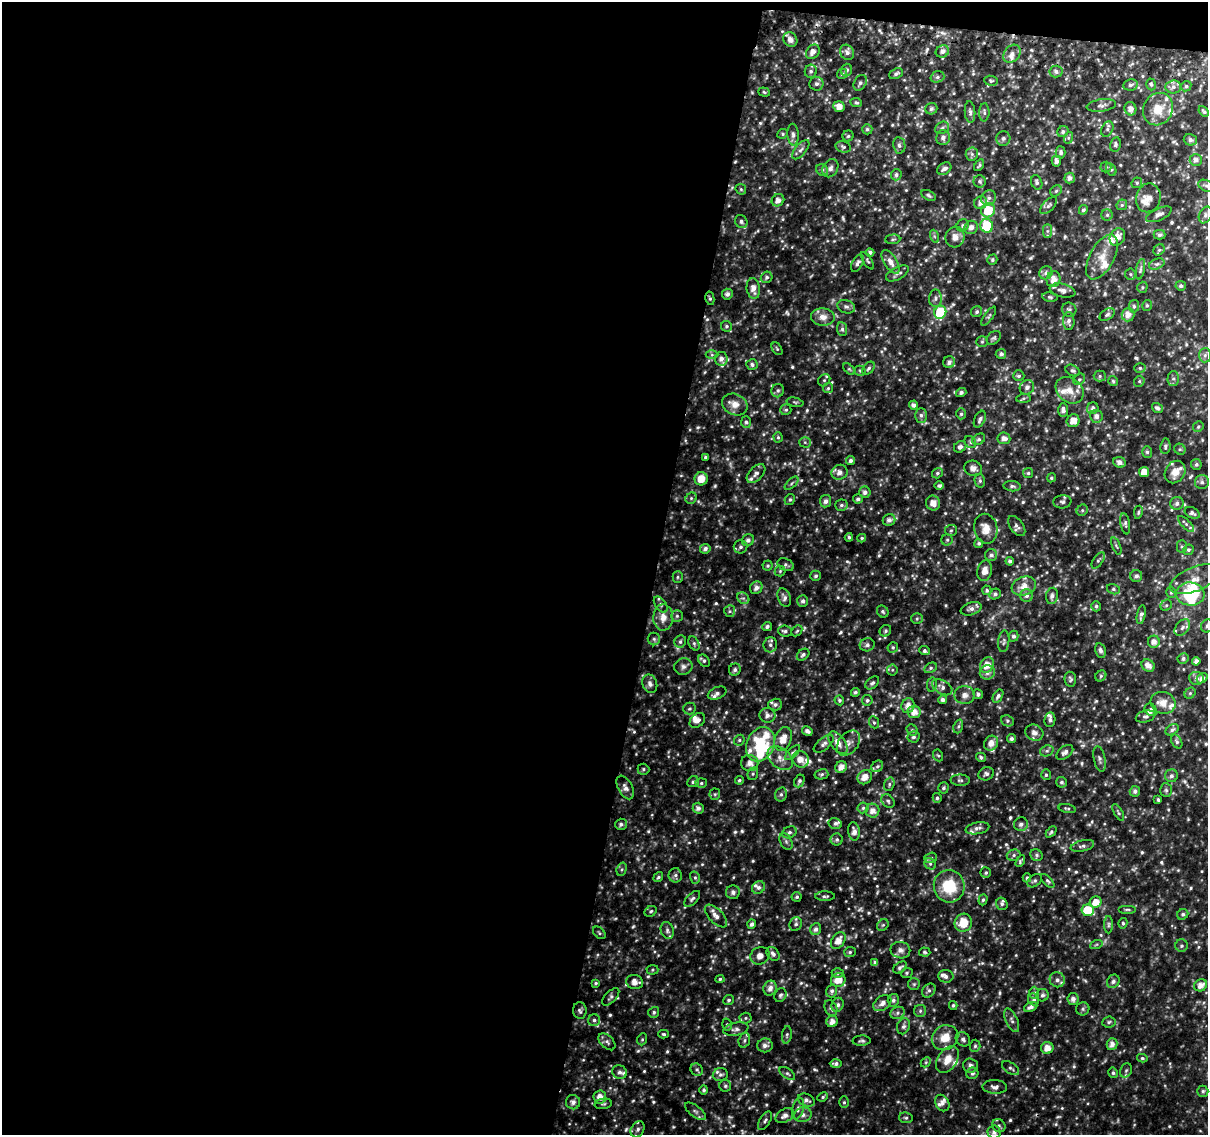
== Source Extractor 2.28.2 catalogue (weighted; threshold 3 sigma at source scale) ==
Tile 1 of 4 x 4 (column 1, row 1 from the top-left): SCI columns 5-1210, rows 3662-4794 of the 4843 x 5116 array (HDU 1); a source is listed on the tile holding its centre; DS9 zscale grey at full resolution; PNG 1210 x 1137 px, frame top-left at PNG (2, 2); each listed source drawn as its Kron ellipse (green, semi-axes under 4 px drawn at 4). Shown black and unused: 55% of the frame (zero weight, under 2 of 3 exposures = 2% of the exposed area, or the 3 px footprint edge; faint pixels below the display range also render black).
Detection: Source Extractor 2.28.2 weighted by HDU 2 'WHT'; one run over the whole footprint, this tile lists its part. Background 0.117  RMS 0.014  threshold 0.0622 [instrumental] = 3 sigma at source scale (4.5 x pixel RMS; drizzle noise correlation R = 1.50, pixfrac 1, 0.0396/0.0396 arcsec/px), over >= 5 px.
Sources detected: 803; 10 too faint to see at this stretch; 2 inside a brighter object's white glare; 1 cosmic-ray / hot-pixel residue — neither listed nor drawn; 47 inside a brighter listed object's ellipse — not listed separately; of the other 743, all 500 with FLUX_AUTO >= 2.11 (the completeness limit of this list) listed and drawn (243 fainter detections not listed), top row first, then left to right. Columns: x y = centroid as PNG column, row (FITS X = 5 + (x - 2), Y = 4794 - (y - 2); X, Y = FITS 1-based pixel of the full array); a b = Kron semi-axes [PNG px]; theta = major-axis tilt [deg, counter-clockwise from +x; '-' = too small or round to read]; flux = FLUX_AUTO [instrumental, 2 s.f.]
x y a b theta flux
790 40 7 6 - 8.7
942 51 7 6 - 5.7
813 52 8 6 52 8.4
847 52 8 6 -56 5.8
1012 54 10 7 50 6.8
847 70 6 5 - 3.6
811 71 6 6 - 3.3
1056 72 6 6 - 4.9
842 74 5 5 - 3.2
896 74 7 5 22 3.4
937 77 7 5 17 3.8
991 81 7 5 -8 2.4
860 83 8 6 59 3.7
816 84 7 7 - 4.9
1151 84 6 4 -72 2.5
1130 85 7 5 12 3.8
1186 86 5 4 - 2.2
1173 87 8 6 3 5.1
764 92 6 4 -19 2.3
856 103 6 4 -11 2.5
1101 105 15 6 7 5.4
839 106 6 5 - 11
931 109 6 5 - 3.8
1130 109 7 6 - 8.2
1158 109 17 14 61 26
1204 111 6 3 -50 2.4
970 112 11 5 -86 4.4
984 112 9 5 88 3.3
942 128 7 6 - 3.5
867 129 5 5 - 2.8
1107 129 8 5 63 3.1
1063 132 6 5 - 3.5
783 134 5 4 - 2.1
793 135 11 5 -85 5.1
848 136 5 5 - 2.5
943 138 7 7 - 5.3
1003 138 7 7 - 3.6
1068 138 6 4 72 2.2
1190 140 6 5 - 4.1
1115 144 7 5 79 2.7
899 145 8 6 -80 4.3
843 147 8 5 -15 3.1
801 150 11 5 51 4.8
1061 152 6 5 - 3.3
972 154 6 6 - 3.4
1196 160 6 6 - 6.1
1056 161 5 5 - 5.4
979 165 6 3 58 2.2
1106 167 5 5 - 2.3
830 168 9 7 59 5.6
944 169 7 5 33 5.7
822 170 6 5 - 3.1
1111 170 7 4 -62 2.7
896 175 5 5 - 3.2
1070 178 5 5 - 4.8
980 181 6 6 - 2.6
1037 182 7 5 -69 3.3
1137 183 6 5 - 2.2
1206 186 8 5 -28 3
741 189 6 5 - 2.1
1056 191 6 5 - 2.3
928 195 8 4 -26 2.5
989 198 8 7 - 4.9
1148 198 14 12 77 15
778 200 6 6 - 7.9
981 203 7 6 - 7.8
1049 205 11 5 45 4.1
1122 205 6 5 - 2.1
988 210 7 7 - 35
1083 210 5 4 - 2.9
1159 214 14 6 24 6.3
1107 215 5 5 - 2.5
1205 215 9 6 65 4.4
741 221 7 6 - 3.5
963 225 6 5 - 3.2
987 226 7 6 - 82
971 227 7 6 - 7.3
1047 231 7 4 90 3.3
1160 235 6 5 - 3.9
934 236 7 4 -71 2.4
955 237 10 9 - 10
1117 237 9 7 60 11
893 239 7 5 4 2.5
1159 250 6 5 - 2.2
870 252 4 4 - 3.5
1102 257 25 12 61 21
992 260 5 4 - 2.6
868 261 10 4 -58 2.4
890 262 13 6 -58 9.9
857 263 9 5 59 4.5
1157 264 8 5 24 3.2
1140 269 10 4 79 3.2
897 273 12 6 28 5.7
1046 273 7 6 - 4.3
1130 274 6 5 - 2.2
767 277 6 5 - 3.3
1053 279 8 7 - 10
1181 286 5 4 - 3.2
1142 287 6 5 - 2.2
753 288 10 6 -82 10
1062 290 13 6 -13 6.7
727 294 5 5 - 4.3
1050 297 8 4 -9 2.5
710 298 7 4 -79 2.4
935 298 8 6 89 4.5
1147 305 5 4 - 2.5
1134 306 6 5 - 2.7
846 307 9 6 -18 4.2
1069 310 7 7 - 4.1
940 312 7 6 - 74
977 312 6 5 - 2.9
1107 315 8 5 32 3.1
1128 315 7 6 - 10
989 316 11 4 55 2.7
823 317 12 8 -3 10
1069 321 9 5 -86 5.1
726 326 6 5 - 2.7
842 329 7 5 -82 3.2
994 338 8 6 43 2.9
982 342 6 5 - 2.1
777 349 7 4 -55 2.3
1001 354 5 5 - 3.8
712 355 6 4 0 2.2
1205 355 7 6 - 3.6
721 359 7 6 - 6
949 362 6 5 - 5.2
752 364 6 5 - 3.6
869 368 7 5 50 3.2
1140 368 6 5 - 2.3
849 369 7 4 -44 2.1
860 371 5 5 - 2.3
1073 371 7 5 -28 3.2
1019 376 5 5 - 3.1
1100 376 6 5 - 2.6
1173 378 7 5 89 3.5
1079 379 6 5 - 2.3
824 380 6 5 - 2.4
1113 381 5 5 - 2.2
1139 381 6 5 - 2.3
1027 387 7 7 - 5.6
828 388 5 5 - 2.2
1070 390 15 12 -39 17
778 391 7 6 - 3
961 392 5 4 - 3.5
1023 398 7 4 3 2.4
795 402 8 4 -12 2.2
735 404 13 10 -24 13
913 405 4 4 - 5
1093 408 6 5 - 4.1
1157 408 6 4 -37 4.3
786 410 5 5 - 2.6
1063 410 7 5 -89 4.9
961 414 5 4 - 2.6
921 415 7 5 -90 4.1
1096 416 6 6 - 5.7
980 419 9 5 65 4.4
1073 421 6 6 - 13
746 422 6 5 - 2.5
1198 427 5 5 - 2.3
778 437 5 4 - 2.2
1004 438 6 6 - 7.6
979 439 7 5 36 2.9
805 442 5 5 - 2.1
970 442 6 5 - 2.8
1165 446 8 5 83 3.2
960 447 6 5 - 4.2
1180 449 6 5 - 2.1
1147 452 6 5 - 2.7
705 457 4 3 - 3
851 461 4 4 - 3.8
1119 462 6 5 - 6.3
1196 464 5 5 - 3
973 468 9 7 -17 6.1
839 472 8 7 - 7.6
1144 472 5 5 - 15
1175 472 12 9 57 12
937 473 6 5 - 2.7
1028 473 5 5 - 2.2
756 474 11 6 46 6
1051 478 5 4 - 2.2
701 479 6 6 - 18
980 481 7 5 -77 2.8
1202 482 7 7 - 4.1
792 483 8 4 42 2.5
939 486 5 4 - 2.8
1012 486 8 5 -7 3.6
865 492 6 5 - 4.5
691 498 6 5 - 2.3
790 499 6 5 - 2.4
858 499 5 4 - 4
826 501 6 5 - 5.8
1062 502 9 6 7 3.7
933 503 7 7 - 11
1177 503 6 6 - 4.5
841 505 6 5 - 3.1
1082 510 6 5 - 2.3
1138 512 6 4 80 2.2
1192 513 8 5 -26 4.1
889 520 6 5 - 5.8
1125 524 11 4 -80 3.4
1186 524 10 4 -45 3.7
1017 526 11 6 -53 4.8
986 529 15 11 -78 16
951 530 6 5 - 2.6
849 537 4 4 - 2.2
862 538 4 3 - 2.1
748 540 6 6 - 4.7
947 540 5 5 - 2.4
979 543 4 4 - 2.6
1116 546 9 3 -68 2.2
740 547 7 6 - 3.9
1182 547 6 5 - 2.6
705 549 5 4 - 4.5
1188 550 5 5 - 2.6
991 555 6 6 - 4.3
1098 560 9 5 56 2.9
1010 561 4 4 - 3.8
786 565 8 6 -24 3.1
768 566 5 5 - 2.1
780 571 5 5 - 2.1
985 571 10 7 79 9
816 576 5 5 - 2.7
1136 576 6 6 - 4.1
678 577 5 5 - 2.2
1195 579 26 12 22 22
1024 586 12 9 20 16
756 588 6 6 - 6.7
1113 589 6 5 - 2.7
987 590 5 4 - 2.8
1171 592 6 4 -76 2.2
995 594 6 5 - 3.4
1190 594 14 11 -5 80
1026 596 6 6 - 4.7
1052 596 8 6 81 5.6
743 598 7 5 -40 3.4
784 598 9 6 -69 5.5
803 601 6 5 - 3.8
661 604 9 5 -54 3.5
1166 605 6 5 - 2.4
1096 606 5 4 - 2.7
971 609 11 6 19 6.1
730 611 6 5 - 2.9
883 612 6 5 - 2.7
1141 615 9 4 79 4.5
677 616 6 5 - 2.8
663 617 13 10 88 13
917 619 5 5 - 2.3
767 626 5 4 - 3.4
1207 626 7 6 - 4.3
1182 628 9 6 51 4.5
785 631 7 5 -5 3.7
797 631 6 4 45 2.2
885 631 6 5 - 2.5
1013 636 5 5 - 3.7
654 639 6 6 - 3
1004 641 11 5 83 3.8
680 642 6 5 - 3.4
1154 642 6 6 - 8
694 643 7 5 -63 2.7
770 645 7 7 - 4.6
867 645 7 6 - 4.2
893 647 5 5 - 2.6
925 651 5 4 - 3.5
1100 651 7 5 -76 4.4
803 655 7 5 40 3.7
1183 658 5 5 - 3.5
704 661 7 5 -49 2.6
1196 661 4 4 - 6.1
987 665 8 6 56 15
1148 665 7 5 -38 8.6
683 667 9 8 - 5.4
931 668 7 4 28 2.8
735 670 6 5 - 3.7
892 670 5 5 - 2.2
987 672 7 7 - 6.3
1101 676 6 5 - 2.2
1196 678 7 6 - 5.1
1202 678 6 4 41 5.7
1070 679 7 6 - 3
872 683 8 5 41 3.2
650 684 9 7 -69 5.6
932 684 7 5 81 2.6
942 687 11 6 -31 6.4
855 692 4 4 - 3.2
717 693 10 6 23 4.6
1190 693 6 5 - 2.3
978 694 5 4 - 3.6
964 695 10 9 - 8.3
998 696 7 4 58 3.8
839 700 5 4 - 2.8
867 700 5 5 - 3.1
943 700 4 4 - 4.8
1163 703 12 11 - 15
775 705 7 6 - 4.2
908 706 7 6 - 9.3
689 709 6 6 - 2.8
1150 710 6 5 - 4.6
914 712 6 6 - 12
767 715 8 7 - 6.4
1145 716 10 5 14 4.1
697 720 8 6 39 6
1050 720 7 5 83 4.2
1007 721 6 5 - 2.5
874 722 6 5 - 2.5
958 726 7 4 71 2.6
912 730 6 5 - 2.4
1172 730 7 5 33 3.7
807 731 5 4 - 5.2
1034 733 9 7 -25 5.8
913 737 6 6 - 3.2
783 739 12 8 67 17
1011 739 4 4 - 3.3
739 740 6 5 - 2.6
1177 741 7 5 -61 3.5
838 743 13 7 -53 12
849 743 14 9 51 9.5
991 743 8 6 52 10
760 744 18 13 64 54
824 744 12 6 39 5.1
1047 751 7 5 21 3
1065 752 9 6 37 4.8
792 753 9 4 45 3.3
938 755 6 5 - 2.1
981 757 5 4 - 3.2
780 758 14 9 -42 12
800 759 8 7 - 12
1100 759 13 5 -79 4.3
750 763 9 8 - 9.4
877 766 6 5 - 3
841 767 6 5 - 9.7
643 769 6 5 - 2.5
753 774 6 5 - 2.3
821 774 7 5 14 2.7
986 774 8 6 20 4.3
1046 775 5 4 - 2.1
1171 776 6 6 - 4.1
865 777 8 6 47 13
739 780 4 4 - 2.5
960 780 9 5 -1 3.5
799 781 7 5 65 3.2
693 782 6 5 - 3.5
1061 782 5 5 - 2.6
701 783 5 5 - 2.6
889 784 7 5 71 3.1
625 787 13 7 -61 6.3
943 788 5 5 - 2.8
1166 790 7 5 -87 3
1135 791 5 5 - 4.5
715 794 6 5 - 2.5
781 794 7 5 75 3.3
937 798 5 4 - 2.7
1158 800 4 3 - 2.2
888 801 7 5 -47 3.4
698 808 5 5 - 5.6
863 808 5 5 - 2.4
1067 808 8 4 -12 2.3
872 811 7 7 - 9.5
1118 812 9 4 -61 2.4
835 823 7 5 -16 3.5
621 824 6 5 - 3.7
1021 824 7 6 - 5
977 828 12 6 11 5.6
854 831 9 6 -80 7.8
789 832 7 5 26 3.9
1051 832 6 4 47 2.6
837 839 6 6 - 3.2
786 841 9 5 -63 3.6
1082 846 12 5 12 4.1
1014 855 7 5 16 3
1036 855 6 5 - 2.6
931 858 6 5 - 3.2
1020 861 6 3 62 2.3
930 864 6 5 - 3
622 869 7 5 72 2.8
986 873 5 5 - 2.8
675 875 7 6 - 4.3
658 877 5 4 - 2.7
695 878 6 5 - 2.6
1027 878 4 4 - 2.8
1034 881 8 5 38 3.1
1048 881 8 4 -46 2.6
949 886 16 15 - 54
758 887 7 6 - 4.2
733 892 7 7 - 4.2
825 896 10 5 0 3.4
797 897 5 5 - 2.5
692 899 10 5 44 3.8
983 900 6 4 72 2.6
1096 902 6 5 - 15
1002 904 6 5 - 3.1
1127 909 9 3 0 2.1
1088 910 6 6 - 52
651 911 6 5 - 2.5
1183 914 6 5 - 2.7
716 916 14 7 -46 9.1
963 923 9 8 - 26
1123 923 5 4 - 2.3
752 924 4 4 - 4.5
796 924 7 6 - 3.7
883 925 6 5 - 2.5
1109 925 9 4 90 2.5
816 929 6 5 - 5.3
667 930 8 6 -71 4.4
599 933 7 5 -42 2.2
838 940 9 6 55 13
1096 945 6 4 20 2.1
1182 946 6 6 - 3
900 950 10 8 -10 6.3
850 952 6 5 - 2.5
925 952 6 4 -5 2.2
773 954 8 5 -52 4.9
760 956 10 8 23 8.1
875 962 4 4 - 3.2
900 967 8 4 33 3.7
652 970 6 5 - 2.1
838 973 6 5 - 2.6
907 973 6 5 - 2.2
946 976 7 6 - 4.6
720 979 4 4 - 2.3
838 980 7 7 - 17
1057 980 8 7 - 6.3
1113 981 7 6 - 4.2
635 982 8 7 - 10
596 983 4 4 - 2.4
914 984 6 6 - 2.5
1201 985 7 5 30 10
770 988 7 6 - 8.1
929 990 8 6 50 3.6
832 991 6 5 - 4
1034 993 6 5 - 2.6
780 995 7 6 - 3.3
1043 995 6 6 - 3.4
611 997 11 5 46 3.5
1034 999 6 5 - 4.5
1073 999 6 5 - 6
729 1000 5 5 - 2.6
893 1000 6 5 - 3.6
882 1003 10 7 35 6.1
838 1005 7 5 68 4.9
953 1005 4 3 - 2.2
1031 1007 7 4 25 4.7
831 1008 8 6 -65 4.7
1083 1009 6 6 - 3.1
580 1010 8 6 -86 3.9
920 1011 6 6 - 2.8
654 1012 6 5 - 3
898 1013 7 6 - 3.9
745 1018 6 5 - 2.5
594 1020 6 6 - 3.6
1012 1020 13 6 -65 5.3
832 1021 6 5 - 9.3
1109 1022 6 5 - 2.8
727 1025 6 4 -73 2.3
903 1026 8 6 66 4.2
736 1029 13 6 10 5.7
664 1034 5 4 - 2.3
787 1035 9 5 83 3.1
945 1038 14 12 31 21
642 1039 6 4 68 2.4
963 1039 8 6 -45 4.5
744 1040 7 5 70 3.6
862 1041 9 5 1 3.2
607 1042 10 6 -45 4.6
1112 1044 6 5 - 8.2
765 1045 8 7 - 6
975 1046 6 5 - 2.8
1047 1048 6 6 - 13
1142 1058 5 4 - 2.1
947 1059 15 9 57 18
926 1062 6 4 46 2.1
836 1064 6 4 1 3.9
970 1065 7 7 - 5.6
1010 1068 10 5 -34 3.4
697 1070 6 5 - 2.9
1126 1070 7 5 68 3
619 1072 7 6 - 5.5
787 1073 9 5 -35 3
972 1073 6 5 - 3.4
1113 1073 5 5 - 2.8
720 1075 7 6 - 4
725 1086 6 6 - 2.5
995 1087 12 7 -2 5.9
704 1090 4 4 - 2.4
1203 1091 5 5 - 2.5
600 1097 6 6 - 11
823 1097 5 4 - 2.3
806 1100 9 6 -23 5.7
573 1102 7 7 - 6.2
844 1102 6 5 - 2.4
942 1103 9 6 -58 4.7
603 1104 8 5 9 2.7
798 1109 11 5 76 4.9
695 1111 12 5 -37 4.5
785 1115 10 6 30 7.4
803 1115 8 7 - 5.8
906 1118 7 5 -10 2.9
765 1121 10 5 58 3.5
999 1126 7 6 - 3.4
638 1129 8 6 59 4.4
994 1132 6 6 - 5.7
Overlapping masked pixels (flux is a lower limit): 1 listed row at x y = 710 298
Isophote crosses this tile's border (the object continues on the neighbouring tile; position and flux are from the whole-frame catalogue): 3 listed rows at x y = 1204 111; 1207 626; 1201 985